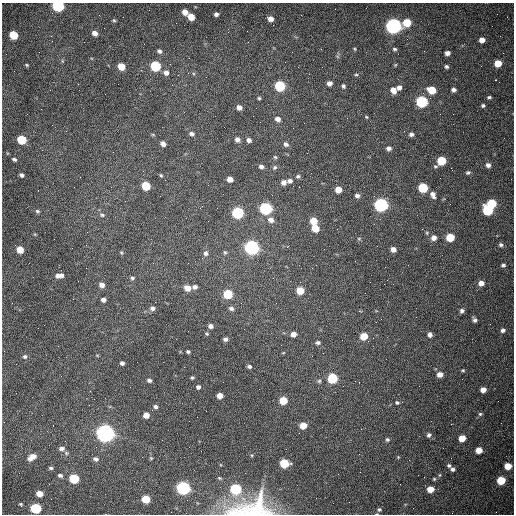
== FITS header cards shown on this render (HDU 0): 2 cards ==
NAXIS1  =                  512 /fastest changing axis
NAXIS2  =                  512 /next to fastest changing axis

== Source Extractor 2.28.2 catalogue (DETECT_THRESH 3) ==
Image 512 x 512 px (HDU 0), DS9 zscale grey, 1 PNG px = 1 image px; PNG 516 x 516 px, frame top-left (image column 1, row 512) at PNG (2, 3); no overlay
Background 1530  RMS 24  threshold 70.7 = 3 sigma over >= 5 px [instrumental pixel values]
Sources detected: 168; all 168 listed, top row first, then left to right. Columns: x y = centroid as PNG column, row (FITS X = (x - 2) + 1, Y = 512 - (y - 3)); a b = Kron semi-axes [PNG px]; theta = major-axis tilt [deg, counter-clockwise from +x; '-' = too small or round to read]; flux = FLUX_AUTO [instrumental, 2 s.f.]
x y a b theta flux
58 6 6 5 - 2.2e+05
185 12 6 5 - 1.0e+04
216 14 4 4 - 4.7e+03
191 17 5 5 - 2.2e+04
270 19 5 4 - 9.0e+03
114 20 5 4 - 2.0e+03
407 22 6 5 - 4.6e+04
393 26 7 6 - 7.2e+05
95 33 6 5 - 9.0e+03
13 35 6 5 - 4.5e+04
51 36 3 2 - 1.3e+03
482 40 5 5 - 1.1e+04
355 49 5 3 - 1.6e+03
395 49 5 4 - 2.5e+03
159 51 6 5 - 3.9e+03
447 53 5 4 - 6.6e+03
498 63 6 5 - 2.4e+04
27 65 4 4 - 1.8e+03
395 65 5 4 - 1.5e+03
121 66 6 5 - 2.6e+04
155 66 6 6 - 9.7e+04
446 67 4 4 - 3.0e+03
166 73 6 5 - 7.2e+03
356 75 5 3 - 2.0e+03
496 80 3 2 - 7.7e+03
329 83 5 5 - 7.5e+03
280 86 6 6 - 1.3e+05
343 86 6 5 - 3.1e+03
399 87 5 5 - 6.3e+03
393 90 7 6 - 1.1e+04
432 90 6 5 - 3.2e+04
453 90 5 4 - 5.2e+03
105 94 2 2 - 7.2e+02
489 97 6 4 1 2.7e+03
259 98 4 4 - 2.1e+03
422 102 6 6 - 2.0e+05
483 105 5 4 - 2.9e+03
239 107 5 4 - 7.7e+03
366 117 5 4 - 1.7e+03
278 119 7 5 -25 8.1e+03
293 128 2 2 - 6.9e+02
192 134 7 6 - 4.3e+03
411 134 5 5 - 4.9e+03
153 135 5 3 - 1.5e+03
237 139 6 5 - 5.7e+03
22 140 6 5 - 6.9e+04
249 140 5 5 - 5.8e+03
163 144 5 4 - 6.6e+03
286 144 7 5 -42 5.1e+03
389 148 6 5 - 5.5e+03
275 157 5 5 - 2.2e+03
14 159 6 4 -30 2.9e+03
441 161 7 5 38 6.0e+04
488 165 6 5 - 6.0e+03
261 166 6 5 - 5.0e+03
275 167 7 6 - 3.3e+03
468 173 6 5 - 3.2e+03
21 175 4 4 - 3.6e+03
161 175 5 3 - 1.9e+03
298 176 6 5 - 2.9e+03
230 179 5 5 - 1.1e+04
290 181 6 5 - 4.7e+03
284 182 6 5 - 7.4e+03
146 186 6 5 - 6.0e+04
299 187 2 2 - 1.1e+03
423 188 6 5 - 8.6e+04
338 190 5 5 - 1.9e+04
433 195 9 6 -68 7.4e+03
357 196 6 5 - 5.1e+03
491 203 6 5 - 7.2e+04
381 205 6 6 - 4.3e+05
266 208 6 6 - 2.6e+05
488 210 6 6 - 1.2e+05
37 211 6 4 -17 2.5e+03
238 213 6 6 - 2.0e+05
102 215 7 5 -10 2.7e+03
271 220 7 6 - 8.4e+03
313 221 5 5 - 2.7e+04
315 228 6 5 - 3.3e+04
450 237 6 5 - 4.8e+04
434 238 6 6 - 8.6e+03
359 239 6 4 0 1.8e+03
501 245 6 5 - 3.7e+03
252 248 6 6 - 5.5e+05
393 249 5 4 - 8.8e+03
20 250 5 5 - 2.2e+04
225 252 6 4 -87 2.3e+03
121 253 5 3 - 1.8e+03
206 253 7 7 - 6.0e+03
503 265 6 5 - 3.4e+03
61 275 6 6 - 5.4e+03
58 276 7 5 81 4.3e+03
132 278 6 4 11 2.9e+03
273 278 2 2 - 7.5e+02
481 283 6 5 - 1.0e+04
102 285 6 5 - 8.7e+03
195 287 5 4 - 4.5e+03
188 288 6 5 - 1.4e+04
300 290 5 5 - 3.2e+04
228 294 6 5 - 6.8e+04
103 300 5 4 - 6.1e+03
276 303 2 2 - 1.1e+03
152 308 6 6 - 5.1e+03
231 308 6 5 - 4.4e+03
462 311 5 5 - 4.2e+03
381 319 2 2 - 8.2e+02
475 320 6 4 -58 4.1e+03
210 326 5 5 - 6.0e+03
503 330 6 5 - 4.4e+03
207 334 5 4 - 1.8e+03
293 334 5 5 - 9.7e+03
430 335 5 4 - 5.6e+03
364 336 5 5 - 3.2e+04
225 339 5 4 - 4.6e+03
318 343 5 4 - 3.7e+03
188 352 4 3 - 2.8e+03
283 353 5 3 - 1.3e+03
97 355 5 3 - 1.2e+03
25 357 6 6 - 3.6e+03
122 363 4 4 - 4.7e+03
249 367 5 4 - 3.3e+03
463 370 5 3 - 1.9e+03
440 374 6 5 - 1.1e+04
192 378 4 3 - 2.1e+03
332 378 6 6 - 1.0e+05
149 380 5 4 - 4.3e+03
319 381 5 5 - 2.4e+03
198 387 4 4 - 4.3e+03
483 390 5 4 - 1.2e+04
220 396 5 5 - 1.4e+04
283 400 5 5 - 4.5e+04
397 403 5 4 - 2.3e+03
155 407 6 5 - 4.4e+03
480 414 5 5 - 2.5e+03
146 415 5 5 - 1.3e+04
303 425 5 5 - 2.4e+04
105 433 7 6 - 1.2e+06
429 435 6 6 - 4.0e+03
462 438 5 5 - 2.4e+04
387 439 5 5 - 2.9e+03
62 449 7 5 -1 5.7e+03
479 450 5 5 - 2.0e+04
66 453 6 5 - 2.6e+03
32 457 10 6 32 1.4e+04
398 457 4 4 - 1.4e+03
151 458 5 5 - 1.7e+03
96 459 7 6 - 4.7e+03
284 463 6 5 - 6.1e+04
449 465 5 5 - 3.1e+03
508 466 5 5 - 2.7e+04
51 468 5 4 - 2.9e+03
453 469 5 4 - 4.0e+03
60 475 6 4 -21 3.7e+03
440 475 5 3 - 1.7e+03
219 478 5 4 - 1.9e+03
74 479 6 5 - 7.7e+04
434 479 4 4 - 1.8e+03
501 480 6 5 - 5.1e+04
183 488 6 6 - 4.1e+05
235 489 6 6 - 1.5e+05
430 489 5 5 - 2.1e+04
39 494 6 5 - 1.6e+04
316 498 2 2 - 3.7e+03
146 499 6 5 - 4.2e+04
21 504 4 3 - 2.0e+03
36 508 6 5 - 1.1e+05
252 508 57 26 8 1.4e+05
379 509 5 5 - 2.8e+03
At the frame edge (FLAGS 8, measured only in part): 2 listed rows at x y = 58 6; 252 508